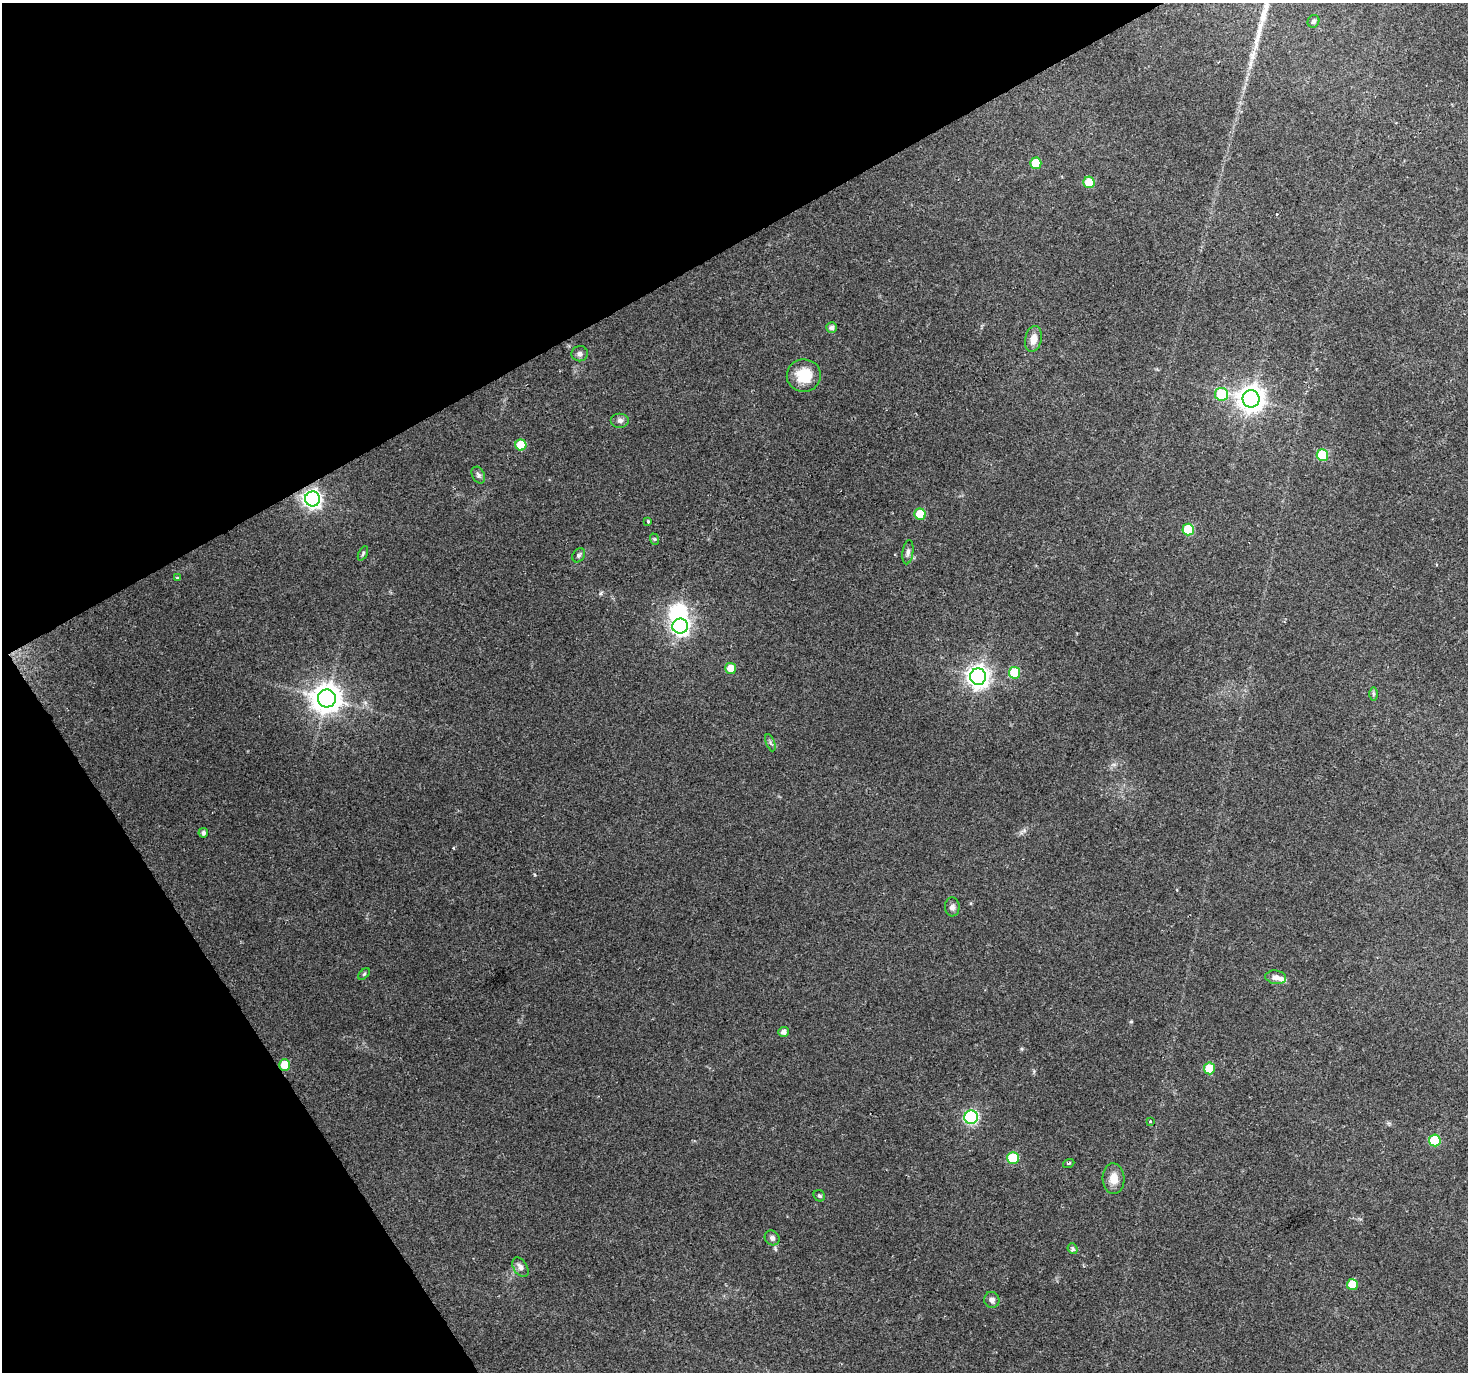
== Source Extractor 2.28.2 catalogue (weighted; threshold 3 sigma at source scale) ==
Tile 5 of 4 x 4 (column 1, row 2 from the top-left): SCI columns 1-1466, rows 2857-4226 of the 5868 x 5773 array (HDU 1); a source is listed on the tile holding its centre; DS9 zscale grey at full resolution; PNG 1470 x 1374 px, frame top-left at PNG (2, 3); each listed source drawn as its Kron ellipse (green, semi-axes under 4 px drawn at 4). Shown black and unused: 28% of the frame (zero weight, under 2 of 3 exposures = <1% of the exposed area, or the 3 px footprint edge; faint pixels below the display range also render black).
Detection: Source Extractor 2.28.2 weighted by HDU 2 'WHT'; one run over the whole footprint, this tile lists its part. Background 0.0676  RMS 0.0065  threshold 0.0292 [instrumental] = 3 sigma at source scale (4.5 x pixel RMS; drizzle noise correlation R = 1.50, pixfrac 1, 0.0396/0.0396 arcsec/px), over >= 5 px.
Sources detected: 53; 1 inside a brighter object's white glare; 1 cosmic-ray / hot-pixel residue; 2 long thin detections or spike segments (spike, bleed or trail) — neither listed nor drawn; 1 inside a brighter listed object's ellipse — not listed separately; the other 48 listed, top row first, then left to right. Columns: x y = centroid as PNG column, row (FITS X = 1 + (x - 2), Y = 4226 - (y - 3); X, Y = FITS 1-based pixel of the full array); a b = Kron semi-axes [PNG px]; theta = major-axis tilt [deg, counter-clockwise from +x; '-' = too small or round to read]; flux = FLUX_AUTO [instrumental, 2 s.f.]
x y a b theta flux
1313 21 6 5 - 1.3
1036 163 5 5 - 17
1089 182 6 5 - 14
832 328 5 5 - 2.6
1033 339 13 8 77 5.7
580 354 8 7 - 2.4
804 376 17 16 - 17
1222 394 6 6 - 29
1251 399 8 8 - 660
620 420 9 7 0 2.3
521 445 5 5 - 20
1322 455 6 6 - 36
478 475 9 6 -63 1.8
313 499 7 7 - 280
920 514 6 5 - 17
648 521 3 3 - 0.63
1188 529 6 5 - 28
654 539 6 3 -71 0.8
908 552 12 5 83 2.2
363 553 8 4 63 1.1
579 555 7 6 - 1.6
177 578 4 3 - 0.67
680 626 8 7 - 230
731 668 5 5 - 8.4
1014 673 6 5 - 23
978 677 8 8 - 390
1373 694 7 4 -90 1.1
327 698 9 9 - 910
770 743 9 3 -69 1.1
203 833 5 4 - 2.2
952 907 9 7 -88 2.8
364 974 7 4 44 1
1276 977 10 7 -8 3.4
783 1032 5 5 - 2.9
285 1065 5 5 - 18
1209 1068 6 5 - 15
971 1117 7 6 - 97
1150 1121 3 3 - 1.4
1435 1140 6 5 - 30
1013 1158 6 6 - 34
1069 1163 6 3 19 0.78
1114 1179 15 11 -87 7.2
819 1196 6 5 - 1.3
772 1238 8 7 - 2
1073 1249 5 4 - 2.2
520 1267 11 7 -56 3
1352 1285 5 5 - 12
992 1300 8 7 - 2.3
Overlapping masked pixels (flux is a lower limit): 2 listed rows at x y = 313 499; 285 1065